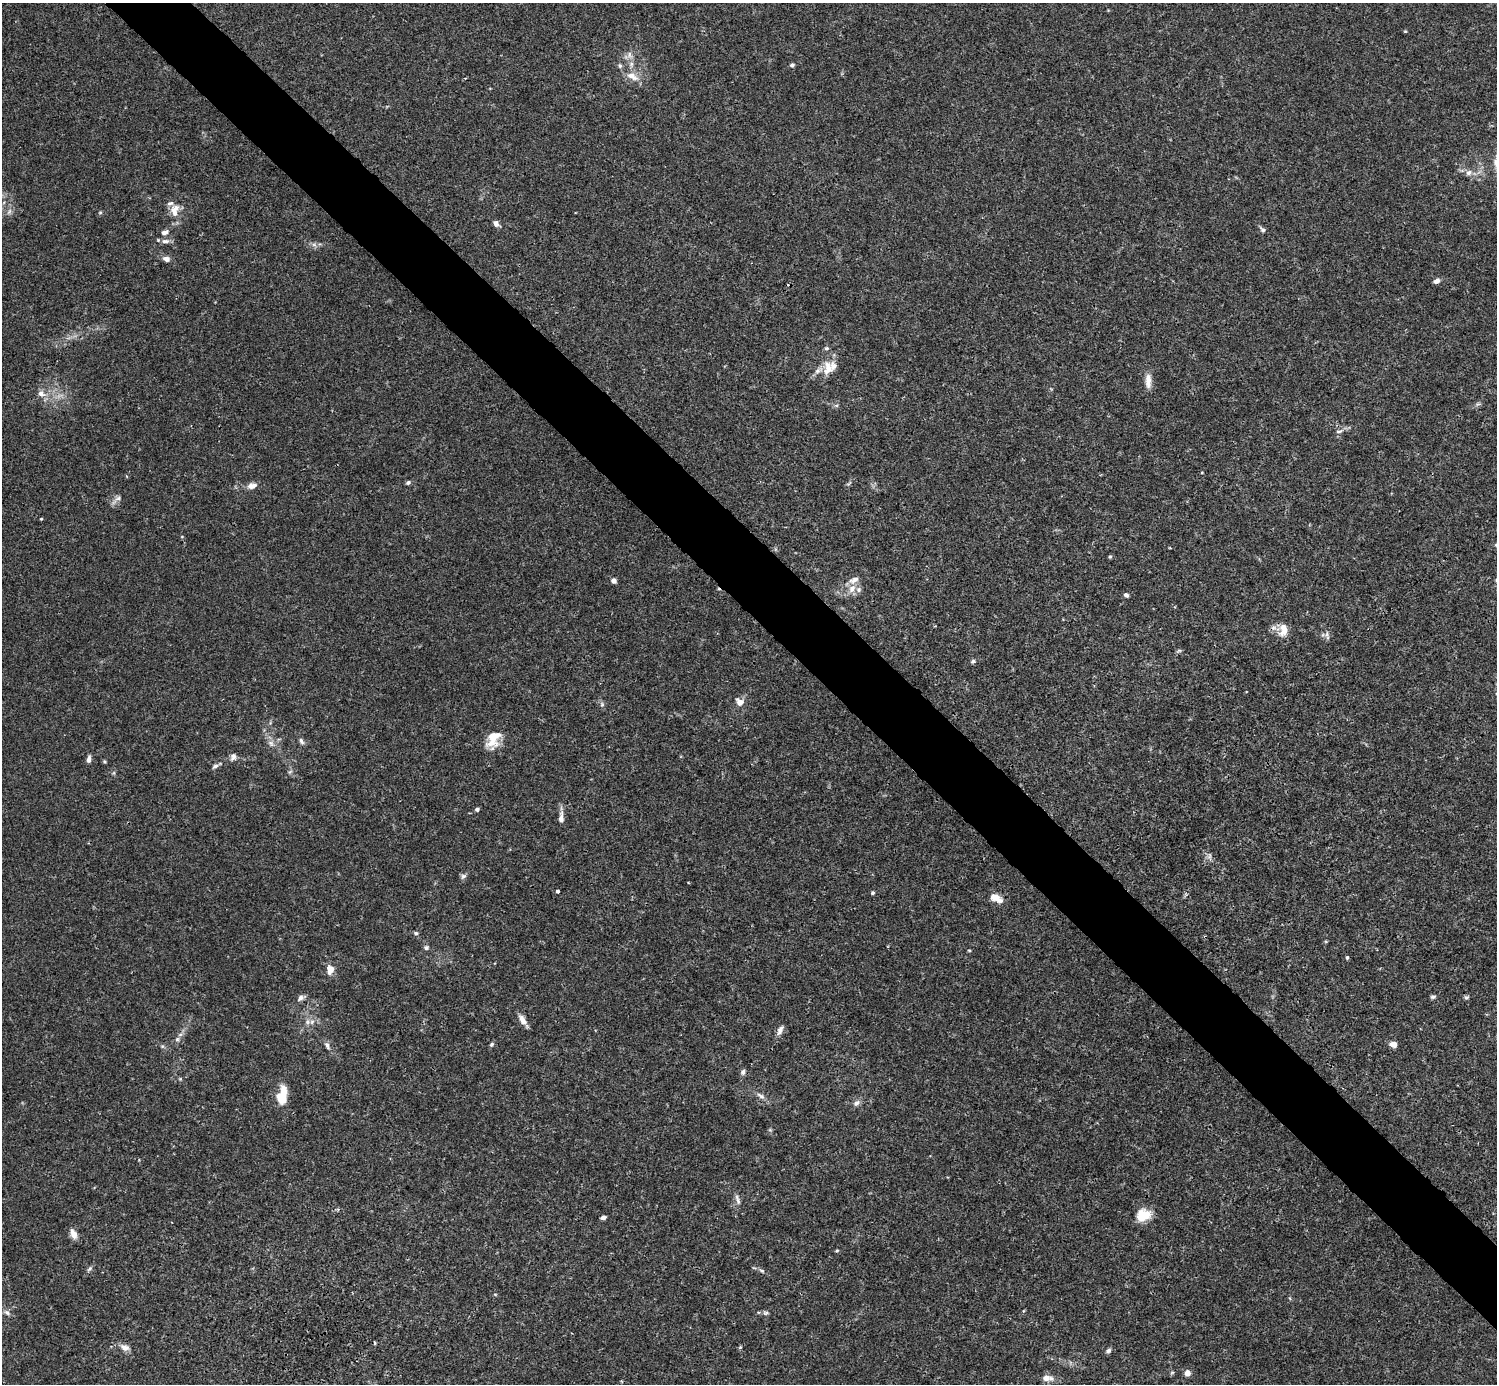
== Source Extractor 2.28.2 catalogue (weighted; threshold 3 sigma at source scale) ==
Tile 6 of 4 x 4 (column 2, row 2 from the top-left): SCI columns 1496-2990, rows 2920-4301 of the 5982 x 5981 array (HDU 1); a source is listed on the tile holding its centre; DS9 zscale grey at full resolution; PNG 1499 x 1386 px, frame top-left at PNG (2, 3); no overlay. Shown black and unused: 5% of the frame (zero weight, under 3 of 4 exposures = <1% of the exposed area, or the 3 px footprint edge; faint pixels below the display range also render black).
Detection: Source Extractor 2.28.2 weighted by HDU 2 'WHT'; one run over the whole footprint, this tile lists its part. Background 0.0165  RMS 0.0022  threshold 0.00975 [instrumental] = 3 sigma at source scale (4.5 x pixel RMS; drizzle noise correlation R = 1.50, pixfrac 1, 0.05/0.05 arcsec/px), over >= 5 px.
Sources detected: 98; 1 cosmic-ray / hot-pixel residue — not listed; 10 inside a brighter listed object's ellipse — not listed separately; the other 87 listed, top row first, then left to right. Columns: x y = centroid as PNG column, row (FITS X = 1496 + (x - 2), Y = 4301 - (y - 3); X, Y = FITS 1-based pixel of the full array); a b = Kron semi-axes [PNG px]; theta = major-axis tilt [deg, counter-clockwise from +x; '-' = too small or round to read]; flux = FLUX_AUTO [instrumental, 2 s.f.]
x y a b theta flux
1405 31 5 3 - 0.2
629 55 11 9 -87 1.3
792 65 6 5 - 0.43
632 76 19 9 -28 2.5
1469 172 9 8 - 1.1
9 212 10 5 63 0.71
100 212 5 5 - 0.26
174 212 16 9 -71 2.2
496 224 9 6 -48 0.81
1263 229 8 5 -34 0.6
165 232 9 6 18 0.89
165 241 13 6 0 1
314 245 7 5 -1 0.62
166 259 7 5 -14 1.2
1436 281 8 5 26 0.91
828 368 22 14 84 3.3
1148 381 20 8 -90 1.9
41 393 9 8 - 1.3
836 405 6 4 0 0.37
1339 431 12 5 16 0.73
1202 472 4 2 - 0.15
408 483 5 4 - 0.5
252 486 13 8 12 1.4
117 499 19 6 39 1.1
41 519 4 3 - 0.2
1110 556 5 4 - 0.3
614 581 5 5 - 1
852 589 12 9 62 1.9
1126 595 5 5 - 0.62
1283 630 19 13 82 2.8
1327 634 10 7 81 0.81
1179 651 8 4 8 0.33
973 661 7 5 25 0.42
740 702 12 9 -32 1.6
602 705 8 6 90 0.52
493 739 23 14 65 4.4
301 741 9 5 -57 0.64
271 743 10 7 -46 1
233 757 10 8 72 0.97
89 759 8 5 84 0.87
104 762 5 4 - 0.27
215 766 9 5 34 0.63
290 772 8 3 44 0.36
477 809 4 4 - 0.65
561 817 17 7 87 1.3
1209 856 9 5 82 0.67
463 876 8 7 - 0.61
558 891 4 3 - 1.5
873 893 5 5 - 0.33
996 898 17 9 -27 2.1
416 933 6 5 - 0.44
426 948 7 6 - 0.5
969 950 5 3 - 0.2
1347 958 3 3 - 0.56
330 970 11 8 86 2
1433 997 6 5 - 0.46
1467 997 6 5 - 0.4
301 998 11 6 33 0.8
523 1020 15 6 -56 1.5
312 1022 7 6 - 0.81
780 1030 14 7 63 1.1
177 1039 6 5 - 0.43
492 1044 6 5 - 0.41
1393 1044 6 5 - 1.8
162 1046 6 4 -72 0.33
327 1046 11 6 -63 0.81
743 1072 8 6 72 0.62
180 1079 4 4 - 0.24
761 1096 14 6 -34 1
281 1098 16 11 -59 3.6
856 1103 10 7 35 0.89
738 1200 16 5 -70 0.84
1143 1215 17 14 24 3.9
603 1217 5 4 - 0.67
73 1234 12 7 -69 1.6
837 1251 5 4 - 0.25
89 1269 9 4 45 0.46
762 1271 8 5 -29 0.44
7 1313 9 6 -37 0.69
766 1313 7 5 19 0.48
375 1343 5 3 - 0.24
124 1347 12 8 -22 1.4
740 1347 5 4 - 0.29
1108 1351 8 5 33 0.59
1172 1373 6 4 -18 0.27
1187 1373 7 6 - 1.2
1047 1378 15 7 -5 1.8